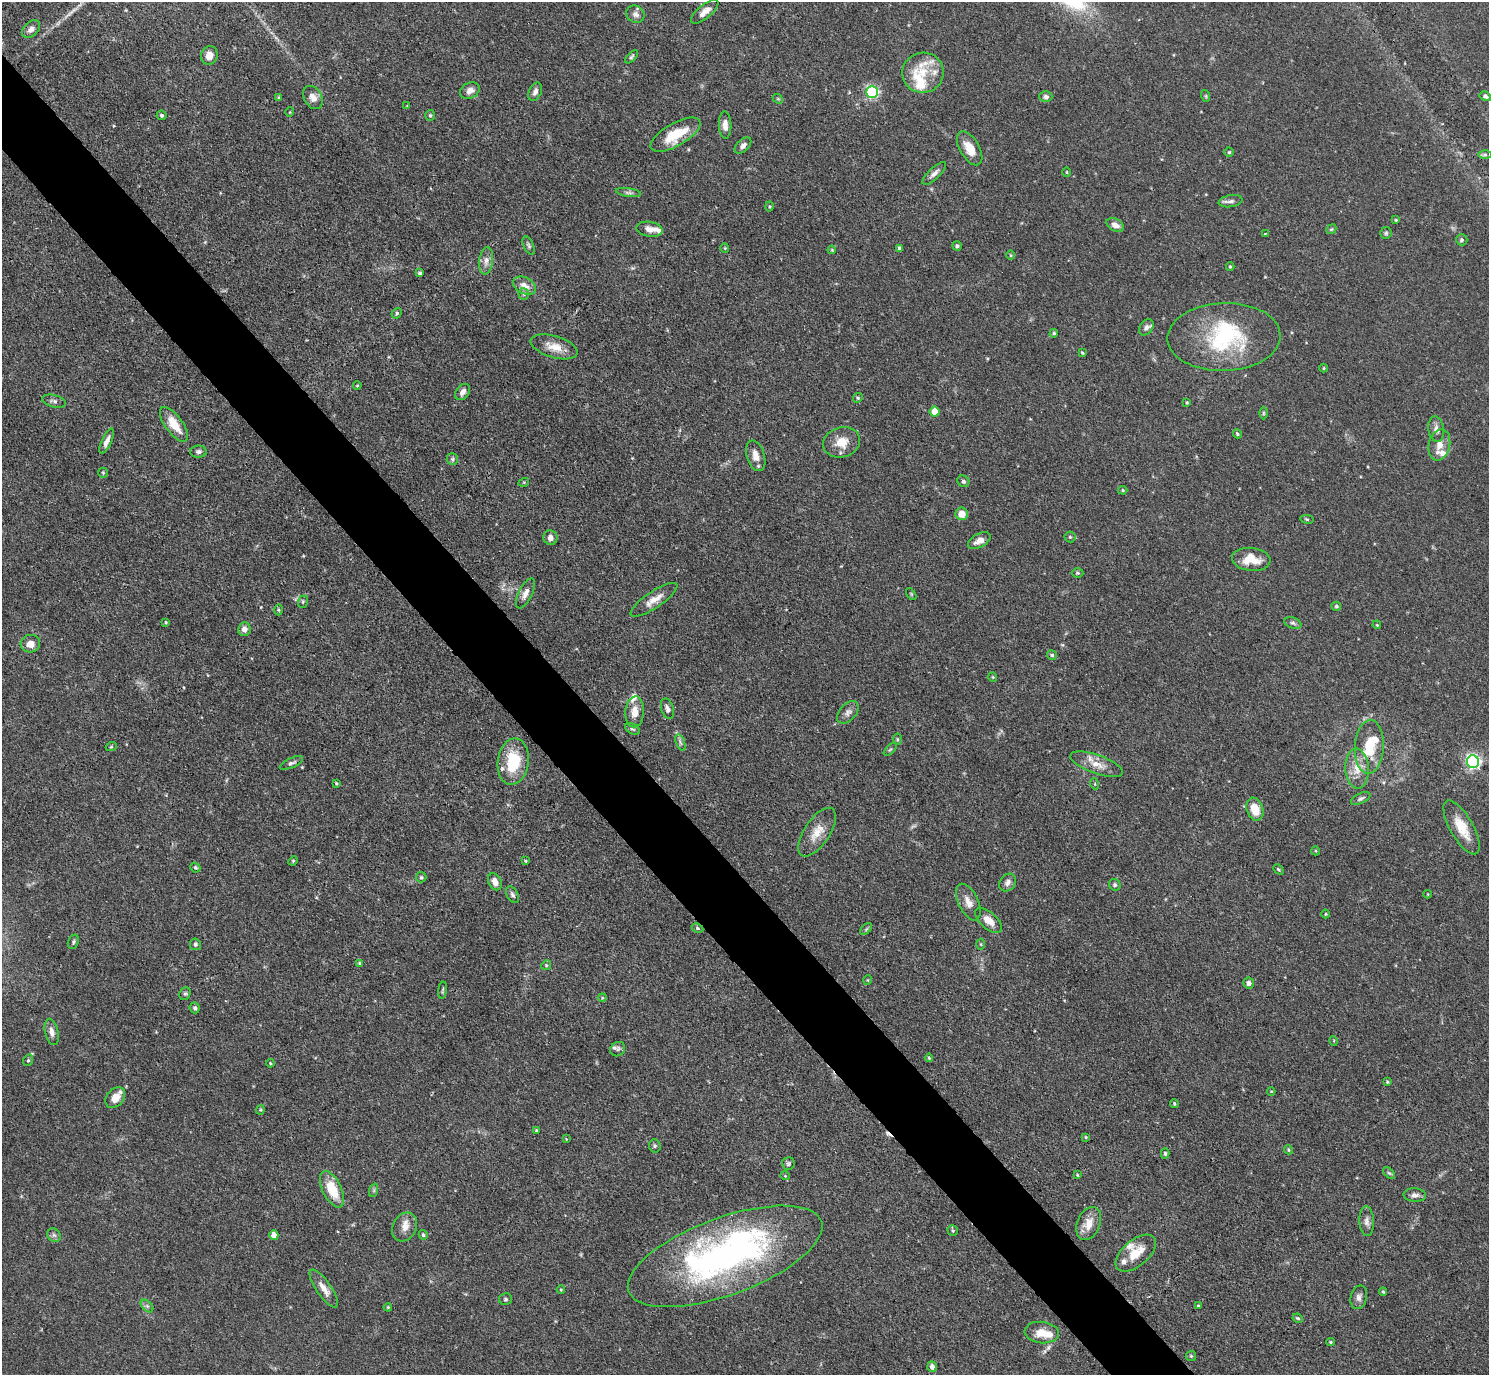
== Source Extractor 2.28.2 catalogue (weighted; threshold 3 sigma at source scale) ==
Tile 11 of 4 x 4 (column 3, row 3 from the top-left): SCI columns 2985-4471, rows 1682-3054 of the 5969 x 5965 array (HDU 1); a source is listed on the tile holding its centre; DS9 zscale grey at full resolution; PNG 1491 x 1377 px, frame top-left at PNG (2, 2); each listed source drawn as its Kron ellipse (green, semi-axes under 4 px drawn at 4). Shown black and unused: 5% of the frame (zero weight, under 3 of 4 exposures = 1% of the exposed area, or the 3 px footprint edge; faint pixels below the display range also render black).
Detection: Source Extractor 2.28.2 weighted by HDU 2 'WHT'; one run over the whole footprint, this tile lists its part. Background 0.0699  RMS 0.0041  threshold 0.0184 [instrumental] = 3 sigma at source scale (4.5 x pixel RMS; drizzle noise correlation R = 1.50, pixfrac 1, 0.05/0.05 arcsec/px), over >= 5 px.
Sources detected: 208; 1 too faint to see at this stretch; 3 inside a brighter object's white glare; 1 cosmic-ray / hot-pixel residue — neither listed nor drawn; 15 inside a brighter listed object's ellipse — not listed separately; the other 188 listed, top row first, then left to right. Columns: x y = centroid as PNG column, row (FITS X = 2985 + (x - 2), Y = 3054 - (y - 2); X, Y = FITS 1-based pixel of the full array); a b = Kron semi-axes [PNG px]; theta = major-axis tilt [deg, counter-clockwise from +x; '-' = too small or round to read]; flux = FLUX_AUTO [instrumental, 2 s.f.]
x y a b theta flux
705 12 17 6 39 3
635 14 9 8 - 1.8
31 29 10 7 44 2
209 55 9 8 - 3.8
631 57 8 4 48 0.68
923 73 21 20 - 11
470 90 10 7 30 2.2
535 92 9 6 65 1.6
872 92 6 6 - 63
1206 96 6 3 -72 0.46
1485 96 6 4 -30 0.99
313 97 12 8 -59 3.2
1046 97 6 5 - 1.2
279 98 4 3 - 0.52
778 99 6 4 -43 0.53
407 106 3 3 - 0.3
290 112 5 3 - 0.31
162 115 5 4 - 0.74
430 115 5 4 - 0.59
725 125 13 6 -88 2.7
675 135 28 11 30 12
743 145 10 6 43 1.8
970 148 19 9 -59 6.7
1229 152 4 4 - 0.52
1485 154 6 4 -1 0.78
1067 172 5 3 - 0.41
934 173 15 5 44 2
628 193 12 4 -7 1.1
1231 201 12 6 9 1.6
769 206 5 4 - 0.48
1396 220 4 3 - 0.43
1115 225 9 6 -27 2.3
649 229 13 7 -9 2.8
1331 229 5 4 - 0.53
1386 233 6 5 - 0.67
1265 234 3 2 - 0.37
1462 240 5 5 - 0.79
529 245 10 5 -66 0.9
957 246 5 4 - 0.84
725 248 5 4 - 0.45
900 248 4 4 - 0.92
832 250 4 3 - 0.36
1011 255 5 3 - 0.42
486 261 14 7 82 2.6
1230 267 4 4 - 0.5
420 273 4 4 - 0.93
524 286 12 8 -27 3.4
524 294 6 5 - 0.75
397 313 6 4 49 0.76
1146 327 9 6 52 1.5
1054 333 4 4 - 0.68
1224 337 56 34 2 43
554 347 24 10 -17 6.1
1082 353 4 3 - 0.45
1324 368 4 3 - 0.36
357 385 4 3 - 0.48
463 392 9 6 52 1.9
858 398 5 4 - 0.52
54 401 12 6 -14 1.4
1187 403 4 3 - 0.46
934 412 5 5 - 6.3
1263 413 6 4 90 0.59
174 424 20 8 -54 7.8
1436 429 13 8 -81 2.3
1237 434 4 4 - 0.56
107 441 13 5 66 2.2
841 442 19 15 16 6.6
1439 445 16 10 77 3.9
198 452 8 6 1 1.2
756 456 16 9 -73 3.8
452 459 6 5 - 0.92
103 473 5 5 - 0.52
963 481 6 5 - 0.75
524 482 5 3 - 0.4
1123 490 4 3 - 0.53
962 514 6 6 - 5.1
1307 519 7 3 -8 0.5
1070 537 5 5 - 0.63
550 538 7 7 - 2
979 541 12 6 28 3.2
1251 559 19 11 -6 7.8
1078 573 6 5 - 0.58
525 593 16 7 64 2.7
911 594 7 3 -54 0.41
654 600 27 8 34 4.8
303 602 6 5 - 0.64
1336 606 5 4 - 0.71
278 610 5 3 - 0.47
166 622 4 3 - 0.46
1293 623 9 5 -20 0.98
1377 625 4 3 - 0.36
244 629 7 6 - 2.3
30 644 10 8 6 3
1052 655 5 4 - 0.68
993 677 4 4 - 0.44
667 709 10 6 -71 1.6
635 712 15 9 86 5.1
848 712 13 8 50 2
632 729 8 5 -26 0.87
897 739 5 3 - 0.41
680 742 9 3 -71 0.93
111 747 5 3 - 0.42
1369 747 27 14 87 13
890 749 8 3 44 0.53
513 762 23 15 82 18
1473 762 6 6 - 110
291 763 12 5 24 1.2
1097 764 28 9 -19 5.4
1357 769 20 11 -87 6.4
336 783 4 4 - 0.5
1095 784 5 3 - 0.37
1361 798 10 5 26 1
1255 809 12 8 -72 6.6
1462 827 30 11 -60 9.3
817 832 28 12 56 6.8
1316 851 4 3 - 0.35
293 861 5 4 - 0.46
525 861 3 3 - 0.44
195 867 5 4 - 0.73
1278 869 6 3 -45 0.55
421 877 5 5 - 0.61
495 882 9 6 -63 3
1008 882 9 7 49 1.9
1115 885 6 5 - 0.85
1428 894 4 3 - 0.31
512 895 9 5 -63 1
968 902 19 10 -65 4.1
1326 914 4 3 - 0.35
989 920 16 8 -41 4.4
698 928 6 4 -28 0.62
866 929 7 4 46 0.69
73 942 7 5 72 0.77
195 944 6 5 - 1
981 944 5 3 - 0.42
360 963 4 4 - 0.69
546 965 5 4 - 0.51
868 980 5 3 - 0.33
1249 983 5 5 - 1.8
443 990 8 3 83 0.56
185 994 7 5 67 0.81
602 998 4 3 - 0.35
195 1008 5 5 - 0.82
52 1032 13 6 -77 2.5
1334 1041 5 3 - 0.35
618 1049 8 6 39 1.1
929 1058 4 4 - 0.46
28 1060 6 4 68 0.59
270 1063 4 3 - 0.41
1387 1082 3 3 - 0.46
1271 1091 4 3 - 0.34
115 1098 11 8 50 4.3
1174 1104 4 4 - 0.55
260 1110 4 4 - 0.44
536 1131 3 3 - 0.66
1086 1137 4 4 - 0.38
566 1139 4 3 - 0.3
655 1146 7 5 -84 0.74
1288 1150 5 4 - 0.52
1165 1154 5 4 - 0.63
788 1164 6 6 - 0.78
1389 1173 7 4 -44 0.67
1077 1175 4 3 - 0.39
785 1176 5 4 - 0.41
332 1189 19 9 -64 11
374 1190 7 4 72 0.7
1415 1195 11 7 -5 1.8
1367 1221 15 7 -87 2.2
1089 1223 17 11 67 5.5
405 1227 15 11 62 3.8
953 1231 5 5 - 0.63
54 1235 7 6 - 1.1
274 1235 5 4 - 4.3
423 1235 5 4 - 0.63
1136 1253 24 13 40 8.3
725 1256 102 38 20 140
324 1288 22 7 -55 4.1
561 1290 4 4 - 0.43
1383 1292 4 4 - 0.54
1359 1297 12 8 76 2
505 1299 6 6 - 0.78
147 1306 7 4 -45 0.96
1198 1306 4 4 - 0.51
388 1307 4 3 - 0.38
1298 1318 5 3 - 0.59
1042 1332 17 10 -6 6.7
1331 1342 4 3 - 0.44
1191 1356 5 5 - 0.6
932 1367 5 4 - 1.5
Overlapping masked pixels (flux is a lower limit): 1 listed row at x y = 1357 769